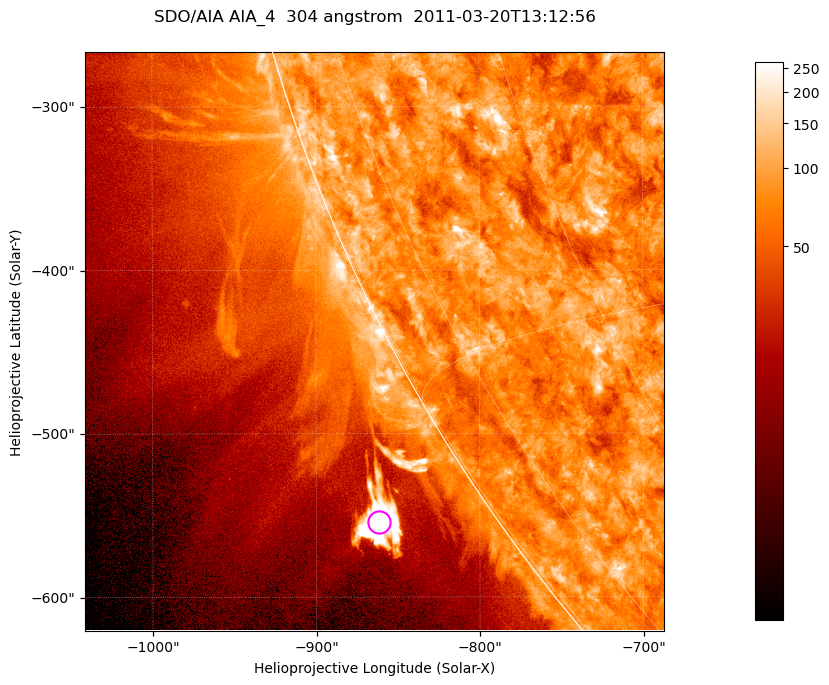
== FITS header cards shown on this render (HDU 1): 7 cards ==
TELESCOP= 'SDO/AIA '           / For AIA: SDO/AIA
INSTRUME= 'AIA_4   '           / For AIA: AIA_ATA1, AIA_ATA2, AIA_ATA3 or AIA_AT
WAVELNTH=                  304 / [angstrom] Wavelength
WAVEUNIT= 'angstrom'           / Wavelength unit: angstrom
DATE-OBS= '2011-03-20T13:12:56.123' / [ISO] Date when observation started; ISO 8
CTYPE1  = 'HPLN-TAN'           / CTYPE1; Typically HPLN
CTYPE2  = 'HPLT-TAN'           / CTYPE2; Typically HPLT

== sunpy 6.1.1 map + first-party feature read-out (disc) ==
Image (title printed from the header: SDO/AIA AIA_4  304 angstrom  2011-03-20T13:12:56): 590 x 590 px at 0.6 arcsec/px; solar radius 964 arcsec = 1606 px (partial field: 2.0% of the solar disc is inside the frame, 45% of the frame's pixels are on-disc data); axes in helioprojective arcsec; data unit not stated in the header (colour bar unlabelled)
Orientation: roll -0.132 deg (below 1 deg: not rotated)
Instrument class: DISC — disc imager (sunpy class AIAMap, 304 A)
Bright regions (active regions / flare kernels): reference = the on-disc median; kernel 5 px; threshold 5 sigma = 120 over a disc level ~77.1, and >= 1.15x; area >= 348 px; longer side >= 7 px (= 4.2 arcsec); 0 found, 0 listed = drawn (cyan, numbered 1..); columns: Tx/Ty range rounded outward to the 2 arcsec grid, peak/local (2 s.f.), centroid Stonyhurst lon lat
Off-limb structures (1.02-1.3 R_sun): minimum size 174 px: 6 found; the strongest spans PA ~120..125 deg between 1.04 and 1.08 R_sun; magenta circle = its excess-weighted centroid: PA ~125 deg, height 1.06 R_sun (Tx ~-862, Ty ~-554 arcsec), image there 13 x the reference